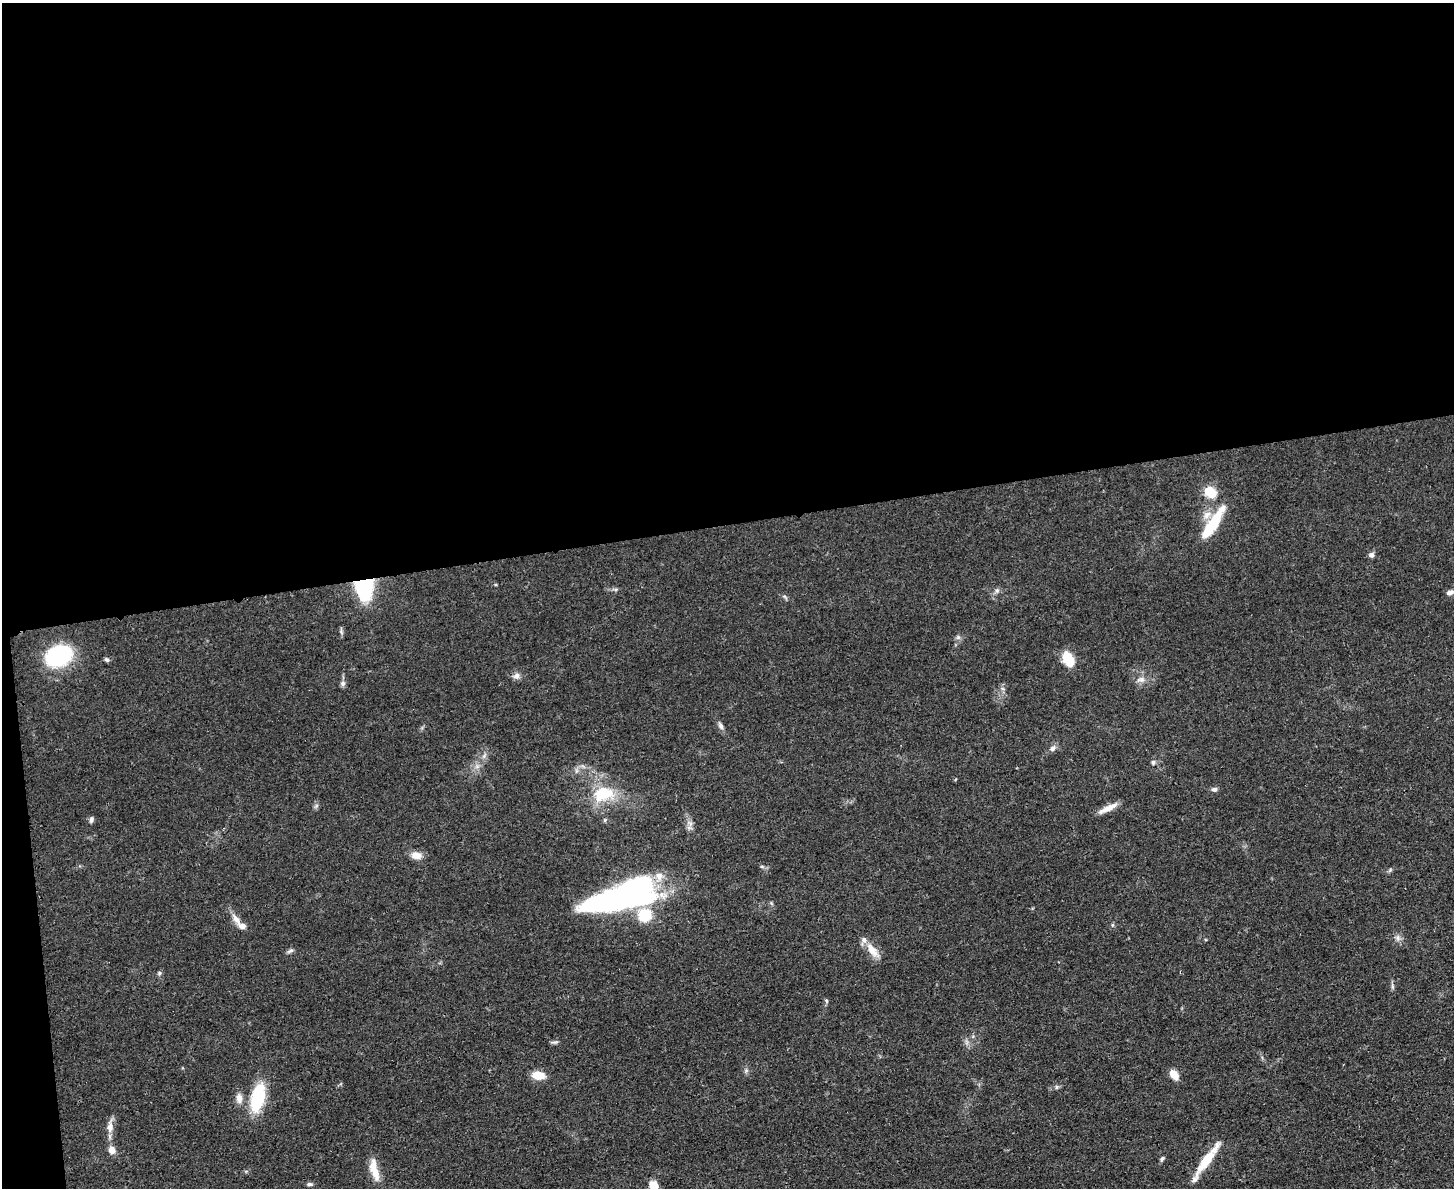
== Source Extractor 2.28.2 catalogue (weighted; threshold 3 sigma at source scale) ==
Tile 1 of 3 x 4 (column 1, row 1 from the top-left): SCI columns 142-1593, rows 3568-4753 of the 4749 x 4765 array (HDU 1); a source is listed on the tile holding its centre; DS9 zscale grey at full resolution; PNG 1456 x 1190 px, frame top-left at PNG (2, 3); no overlay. Shown black and unused: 45% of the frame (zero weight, under 3 of 4 exposures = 2% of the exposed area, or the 3 px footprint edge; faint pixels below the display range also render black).
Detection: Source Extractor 2.28.2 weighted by HDU 2 'WHT'; one run over the whole footprint, this tile lists its part. Background 0.0457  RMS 0.0051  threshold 0.023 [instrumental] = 3 sigma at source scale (4.5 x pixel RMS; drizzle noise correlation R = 1.50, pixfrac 1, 0.05/0.05 arcsec/px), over >= 5 px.
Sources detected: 53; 3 inside a brighter object's white glare — not listed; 6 inside a brighter listed object's ellipse — not listed separately; the other 44 listed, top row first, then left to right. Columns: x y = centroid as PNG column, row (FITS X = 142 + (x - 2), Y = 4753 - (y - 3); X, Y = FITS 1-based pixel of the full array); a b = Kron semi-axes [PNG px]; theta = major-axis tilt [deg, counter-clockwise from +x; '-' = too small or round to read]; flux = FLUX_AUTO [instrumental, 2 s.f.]
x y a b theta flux
1210 492 8 5 -33 36
1215 519 41 12 56 17
1372 555 7 6 - 1.6
364 587 22 16 -86 44
997 590 6 5 - 1.2
1450 592 11 6 18 2.3
958 637 7 5 -46 1.2
59 656 25 19 18 45
1068 659 11 7 -64 20
107 660 6 5 - 1.1
516 676 9 8 - 2.2
1141 679 11 8 7 2.8
343 683 7 7 - 1.4
721 726 10 6 -59 1.6
1053 748 10 7 42 2
484 756 7 5 57 1.3
1153 762 5 5 - 1
1214 789 8 6 14 1.4
599 795 40 19 -13 20
1108 808 25 6 27 5.5
91 820 8 5 64 1.3
605 820 6 3 71 0.64
416 855 14 9 -7 4.4
626 896 69 27 24 120
236 919 20 7 -52 4.3
1112 925 6 4 89 0.7
1398 938 8 6 -47 1.7
872 950 23 9 -51 6.7
290 951 9 5 30 1.3
159 973 6 5 - 0.86
1392 986 7 4 -72 0.97
826 1001 6 4 -62 0.75
538 1075 12 8 -8 8.6
1174 1075 12 7 -53 5.1
1056 1087 6 4 -90 0.76
239 1098 14 8 -87 3.5
258 1098 28 12 76 31
110 1127 16 9 85 4.2
112 1150 10 8 -57 3.5
1162 1159 7 4 57 0.95
1206 1161 38 10 54 15
374 1170 31 9 -76 8.3
309 1184 8 5 0 1.1
653 1186 13 9 -81 7.3
Overlapping masked pixels (flux is a lower limit): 1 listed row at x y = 364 587
Isophote crosses this tile's border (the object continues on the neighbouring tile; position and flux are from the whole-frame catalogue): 2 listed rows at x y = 1450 592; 653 1186